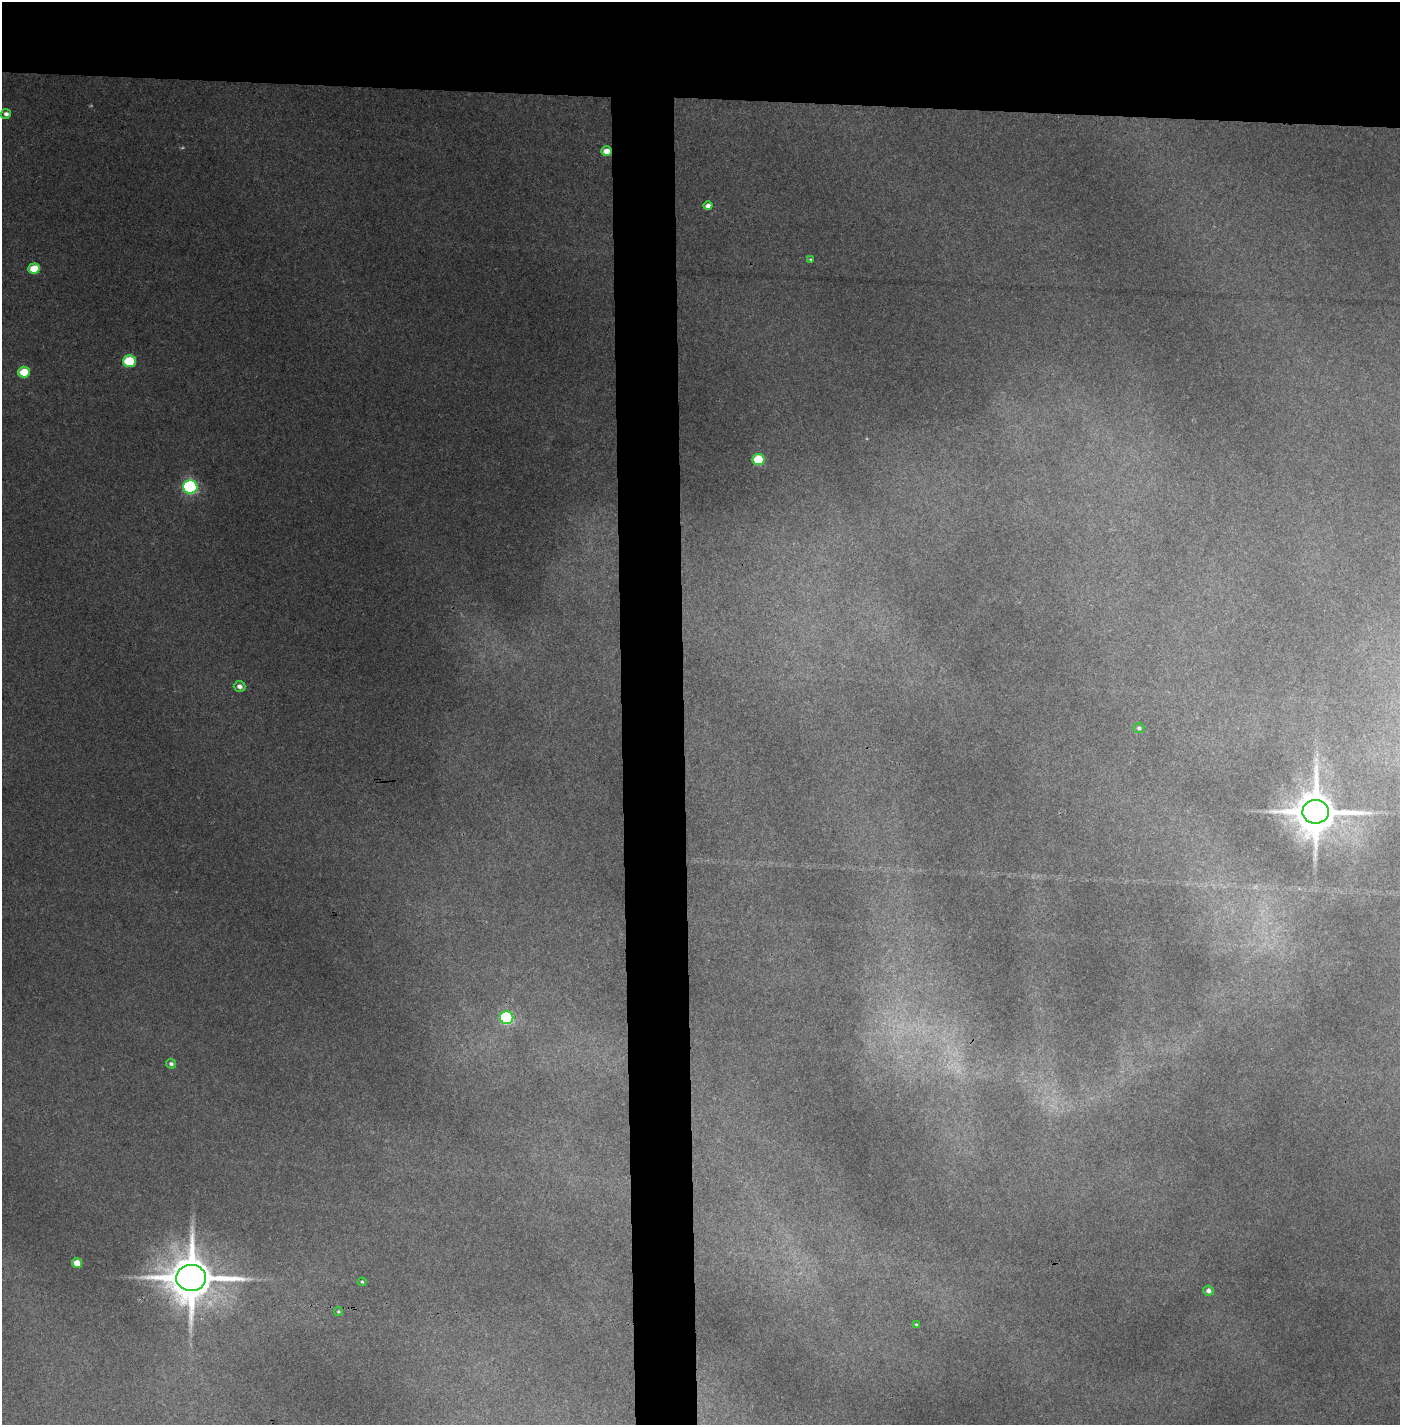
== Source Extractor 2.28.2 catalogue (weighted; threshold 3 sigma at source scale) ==
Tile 2 of 3 x 3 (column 2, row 1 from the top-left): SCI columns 1450-2847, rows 2848-4270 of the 4295 x 4271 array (HDU 1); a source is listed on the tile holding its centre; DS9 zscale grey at full resolution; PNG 1402 x 1427 px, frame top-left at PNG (2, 2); each listed source drawn as its Kron ellipse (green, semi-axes under 4 px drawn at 4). Shown black and unused: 11% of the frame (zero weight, under 3 of 4 exposures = <1% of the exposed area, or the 3 px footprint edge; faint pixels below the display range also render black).
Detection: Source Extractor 2.28.2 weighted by HDU 2 'WHT'; one run over the whole footprint, this tile lists its part. Background 0.205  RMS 0.009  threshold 0.0406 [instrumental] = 3 sigma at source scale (4.5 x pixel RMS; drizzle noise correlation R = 1.50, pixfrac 1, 0.05/0.05 arcsec/px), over >= 5 px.
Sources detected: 21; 1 too faint to see at this stretch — neither listed nor drawn; the other 20 listed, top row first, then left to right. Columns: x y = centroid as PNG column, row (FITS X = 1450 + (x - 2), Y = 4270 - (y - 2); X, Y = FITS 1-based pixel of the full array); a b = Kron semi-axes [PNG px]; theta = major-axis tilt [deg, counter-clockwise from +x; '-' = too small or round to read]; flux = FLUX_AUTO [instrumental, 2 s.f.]
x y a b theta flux
6 114 5 5 - 3.4
607 151 5 4 - 9.2
708 206 4 4 - 4.7
810 259 3 2 - 0.89
34 269 6 5 - 25
129 361 6 6 - 60
24 372 6 5 - 27
758 459 6 5 - 52
190 487 7 6 - 220
240 686 6 5 - 4.4
1139 728 5 5 - 2.1
1316 812 13 12 - 4300
507 1018 6 6 - 140
171 1064 5 4 - 2.6
77 1263 5 4 - 13
191 1278 15 13 -3 5200
362 1282 4 3 - 1.1
1208 1291 5 5 - 3.6
338 1311 4 4 - 1.4
916 1325 4 3 - 1
Overlapping masked pixels (flux is a lower limit): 2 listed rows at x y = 607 151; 191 1278